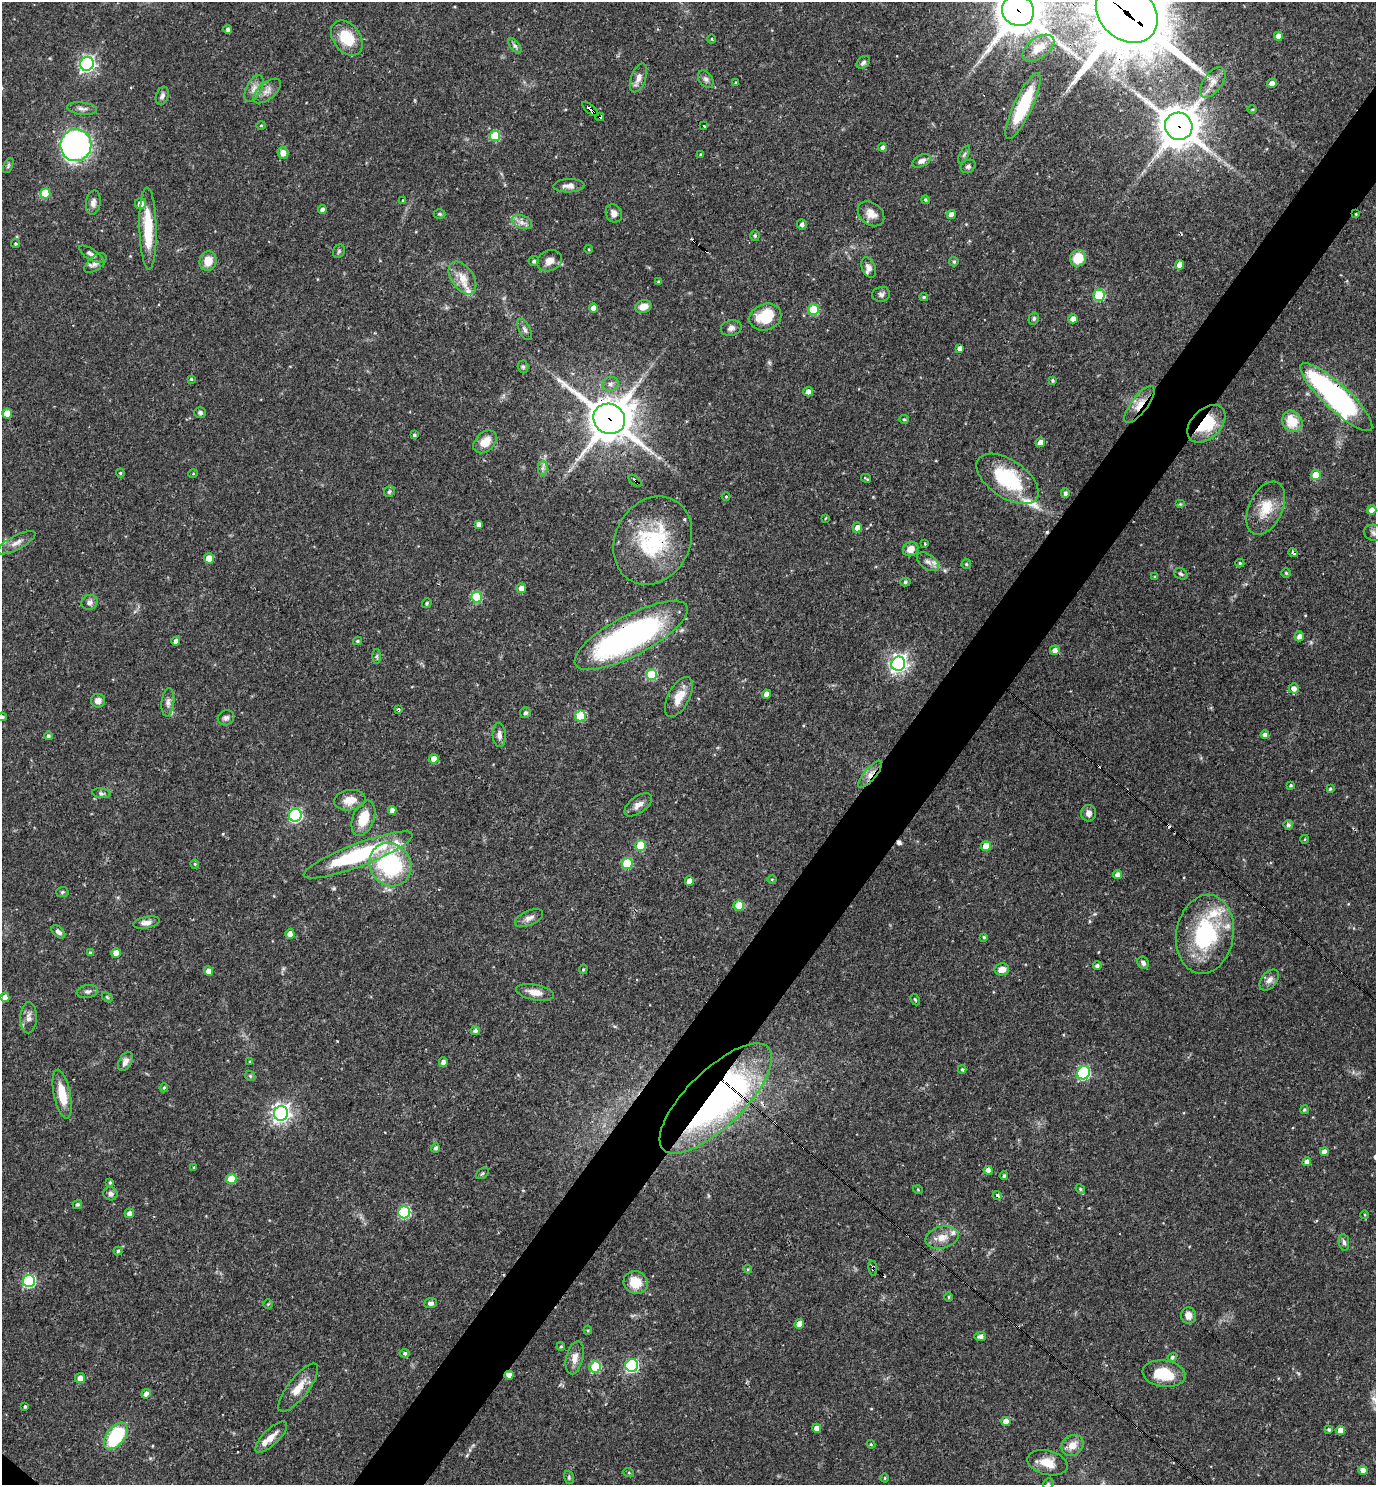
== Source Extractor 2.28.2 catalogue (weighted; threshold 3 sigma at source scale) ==
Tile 10 of 4 x 4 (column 2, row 3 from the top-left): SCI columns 1523-2896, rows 1484-2966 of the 5936 x 5932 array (HDU 1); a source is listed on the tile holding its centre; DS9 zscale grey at full resolution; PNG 1378 x 1487 px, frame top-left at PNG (2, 2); each listed source drawn as its Kron ellipse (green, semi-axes under 4 px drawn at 4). Shown black and unused: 5% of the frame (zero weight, under 3 of 4 exposures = <1% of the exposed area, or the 3 px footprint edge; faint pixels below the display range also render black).
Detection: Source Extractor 2.28.2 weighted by HDU 2 'WHT'; one run over the whole footprint, this tile lists its part. Background 0.0538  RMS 0.0032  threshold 0.0146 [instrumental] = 3 sigma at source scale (4.5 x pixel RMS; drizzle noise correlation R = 1.50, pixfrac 1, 0.05/0.05 arcsec/px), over >= 5 px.
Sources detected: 279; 7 cosmic-ray / hot-pixel residue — neither listed nor drawn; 11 inside a brighter listed object's ellipse — not listed separately; the other 261 listed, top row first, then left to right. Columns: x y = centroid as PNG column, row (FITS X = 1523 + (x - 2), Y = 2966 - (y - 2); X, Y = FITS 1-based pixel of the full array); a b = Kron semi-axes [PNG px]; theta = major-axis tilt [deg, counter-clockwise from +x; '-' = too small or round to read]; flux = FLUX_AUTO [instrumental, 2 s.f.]
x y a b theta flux
1018 10 16 15 - 1500
1127 12 34 27 -43 4200
228 29 4 4 - 1
1278 36 4 4 - 2.5
347 38 19 13 -53 10
712 39 4 3 - 0.27
515 46 9 4 -54 0.77
1038 48 18 10 35 4.9
863 62 7 5 42 0.97
87 64 7 6 - 90
639 78 15 7 70 2.2
706 79 9 6 -52 1
1213 82 17 9 54 3
736 83 4 3 - 0.42
1272 83 5 4 - 1.9
254 88 15 7 63 2.2
267 91 16 8 40 2.5
162 96 9 6 68 1.1
1023 106 36 9 65 16
82 109 15 6 -7 1.5
590 109 10 3 -39 6.9
1252 109 5 3 - 0.31
600 117 4 3 - 26
261 126 5 3 - 0.32
704 126 3 3 - 0.36
1179 126 14 13 - 890
495 136 5 5 - 15
76 145 16 15 - 92
882 147 4 4 - 1
283 153 6 5 - 2.6
964 154 10 4 63 0.72
700 155 4 4 - 0.36
921 161 10 6 25 1.6
8 166 8 4 65 0.55
968 166 8 6 33 0.93
569 186 15 6 2 2.1
45 193 5 5 - 8.8
403 200 4 2 - 0.23
925 200 4 4 - 0.54
93 203 12 7 81 1.5
140 204 5 5 - 2.4
322 210 4 4 - 0.98
614 213 9 8 - 1.8
439 214 6 5 - 0.46
871 214 15 11 -40 3.2
1356 214 3 3 - 0.31
951 215 4 4 - 2
522 222 10 6 -21 1.7
802 224 5 5 - 1.1
148 228 41 8 -89 12
755 236 5 4 - 0.52
15 244 4 4 - 0.48
589 249 4 3 - 0.31
339 251 7 5 64 0.61
91 254 14 5 -32 1.4
1078 258 8 8 - 7.5
208 261 10 8 74 4.3
534 261 5 5 - 0.74
550 261 13 10 22 2.8
954 262 5 4 - 0.58
95 263 13 6 38 1.6
1180 265 5 4 - 2.9
869 268 10 6 -67 1.6
462 278 18 11 -56 4.6
658 282 4 3 - 0.41
881 294 9 7 14 1
1099 295 5 5 - 23
924 297 4 3 - 0.46
643 307 8 6 17 3.2
593 308 4 4 - 2.3
813 310 5 5 - 14
765 317 16 13 22 11
1034 319 6 5 - 0.68
1073 319 4 4 - 2.4
731 328 10 7 14 1.4
525 330 11 5 -63 0.98
960 348 4 4 - 1.4
523 367 6 5 - 0.56
191 379 3 3 - 0.36
1053 380 4 3 - 0.48
610 384 8 7 - 1.3
808 392 5 4 - 1.9
1336 397 47 13 -43 85
1139 404 22 8 53 4.2
200 412 6 5 - 0.69
7 413 5 5 - 5.4
609 419 16 14 -32 1100
904 419 5 4 - 0.43
1292 421 11 9 -55 7.3
1206 424 22 14 44 13
414 435 3 3 - 0.66
485 442 13 9 43 4.5
1040 442 5 4 - 2
542 468 7 5 89 0.93
120 473 4 4 - 0.37
193 474 5 3 - 0.28
1316 475 5 5 - 7.3
866 478 5 2 - 0.34
1008 479 35 19 -34 24
635 481 8 3 -39 2.4
389 492 6 5 - 0.55
1065 493 5 4 - 0.94
726 496 4 3 - 0.28
1180 504 5 4 - 0.36
1266 508 28 17 65 7.9
1372 510 5 4 - 2
825 518 4 2 - 0.26
478 524 4 4 - 1.4
857 528 5 5 - 2
1374 533 10 8 -11 1.3
653 541 46 37 62 30
16 543 21 7 28 2.3
925 544 4 3 - 0.3
911 549 8 7 - 2.9
1293 553 5 3 - 0.89
209 558 5 5 - 3.5
928 562 12 7 -36 1.7
1240 563 4 4 - 0.43
966 564 5 4 - 0.42
1286 573 4 4 - 0.37
1181 574 7 5 -27 0.63
1155 577 4 3 - 0.36
905 582 5 4 - 0.52
521 588 5 5 - 2
476 597 5 5 - 16
90 602 8 7 - 1.3
427 603 5 4 - 0.55
631 635 63 20 28 94
1299 636 5 4 - 1.6
176 641 4 4 - 1.4
357 641 4 3 - 0.48
1055 650 5 5 - 2
377 656 7 4 90 0.56
898 664 7 6 - 140
652 675 5 5 - 19
1294 688 5 5 - 1.7
766 694 4 4 - 2.2
679 697 22 10 62 5.4
98 701 7 7 - 1.8
168 702 14 6 84 1.5
398 709 3 3 - 0.54
525 713 5 5 - 0.76
580 716 5 5 - 17
2 717 4 4 - 0.54
226 718 8 7 - 1.1
499 735 12 6 -87 1.6
1265 735 4 4 - 1.8
48 736 4 4 - 0.72
434 759 5 5 - 2.7
870 774 17 6 50 2.4
1291 785 4 4 - 0.47
1330 789 4 4 - 0.38
101 793 9 4 -7 0.71
350 800 16 10 9 4.1
638 805 16 8 36 2.2
392 810 4 4 - 1.6
1089 813 8 7 - 1.8
295 815 6 6 - 48
363 818 18 10 69 7.3
1288 825 5 4 - 0.94
1305 839 4 3 - 0.23
640 845 5 5 - 11
986 846 5 5 - 6.1
358 855 58 11 21 34
195 864 4 4 - 0.36
627 864 5 5 - 16
390 865 22 20 -53 35
1117 875 4 4 - 1.7
772 879 5 3 - 0.31
689 881 5 4 - 2.5
62 892 6 5 - 0.55
739 905 5 5 - 7.7
529 918 15 7 23 1.8
146 923 13 6 10 1.7
58 932 8 5 -43 1.1
290 934 5 4 - 1.9
1205 934 40 28 81 32
984 937 4 4 - 0.48
90 953 4 4 - 0.65
116 953 5 4 - 3.6
1143 963 6 5 - 1
1097 966 4 4 - 0.9
583 969 5 4 - 0.39
1002 969 7 6 - 3.1
208 971 5 4 - 2.4
1269 980 12 7 50 1.9
87 991 10 6 9 1.1
535 992 19 7 -11 3.1
5 997 5 4 - 2.4
107 997 6 4 -46 0.38
915 1000 6 4 -62 0.38
29 1018 15 8 88 2.1
475 1031 5 4 - 0.72
125 1061 10 6 61 1.7
250 1062 4 3 - 0.38
443 1062 4 4 - 1.3
962 1069 4 3 - 0.46
1084 1073 7 6 - 42
250 1076 5 4 - 0.46
164 1088 4 4 - 0.41
62 1094 25 8 -78 7.3
716 1099 73 28 44 130
1304 1110 4 4 - 0.45
281 1113 7 7 - 140
435 1148 4 4 - 0.8
1324 1152 4 4 - 1.6
1307 1162 4 4 - 1.5
194 1167 4 3 - 0.33
988 1170 4 4 - 2.8
482 1173 7 5 39 0.52
1004 1176 4 4 - 0.61
231 1179 5 5 - 9
110 1182 4 3 - 0.53
1080 1189 5 4 - 0.39
918 1190 5 3 - 0.27
110 1194 7 6 - 1.1
997 1196 4 3 - 2.8
77 1204 5 4 - 0.71
404 1212 6 6 - 34
129 1213 4 4 - 1.9
1365 1215 4 3 - 0.29
942 1237 17 11 14 3.9
1344 1242 8 5 -81 0.85
118 1251 4 4 - 0.49
873 1268 7 4 -82 0.93
748 1269 4 4 - 0.36
29 1281 6 6 - 40
636 1282 12 11 - 5.8
948 1297 5 3 - 0.39
431 1303 6 5 - 1.1
268 1304 4 4 - 0.36
1189 1315 8 7 - 2.3
799 1324 5 5 - 2.8
588 1330 4 4 - 0.36
980 1336 6 4 6 1.3
561 1347 4 3 - 0.4
405 1353 5 4 - 0.82
1172 1357 5 4 - 0.74
575 1358 17 8 76 2.9
632 1365 6 6 - 47
595 1367 6 5 - 18
1164 1374 21 13 -9 10
509 1375 4 4 - 2.3
80 1378 5 5 - 2.3
298 1388 29 10 52 5.1
146 1394 5 4 - 1.6
25 1406 3 3 - 0.44
1006 1421 4 4 - 2.7
817 1428 4 4 - 2.2
1329 1429 4 3 - 0.53
1340 1430 5 4 - 2.5
116 1436 15 9 52 24
271 1437 21 8 44 3.2
871 1444 4 4 - 0.35
1072 1445 11 10 - 3.5
1047 1463 20 12 -15 4.8
1363 1470 4 4 - 2.6
629 1473 5 3 - 0.33
569 1477 6 5 - 0.51
885 1478 4 3 - 0.3
1048 1484 6 4 47 0.5
Overlapping masked pixels (flux is a lower limit): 18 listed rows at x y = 1018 10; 1127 12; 590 109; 600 117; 1179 126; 1356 214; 1336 397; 1139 404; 609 419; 1206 424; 635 481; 653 541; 631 635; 870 774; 716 1099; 997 1196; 873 1268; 509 1375
Isophote crosses this tile's border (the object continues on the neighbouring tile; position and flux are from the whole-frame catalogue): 5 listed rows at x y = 1018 10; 1127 12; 1374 533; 2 717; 1048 1484